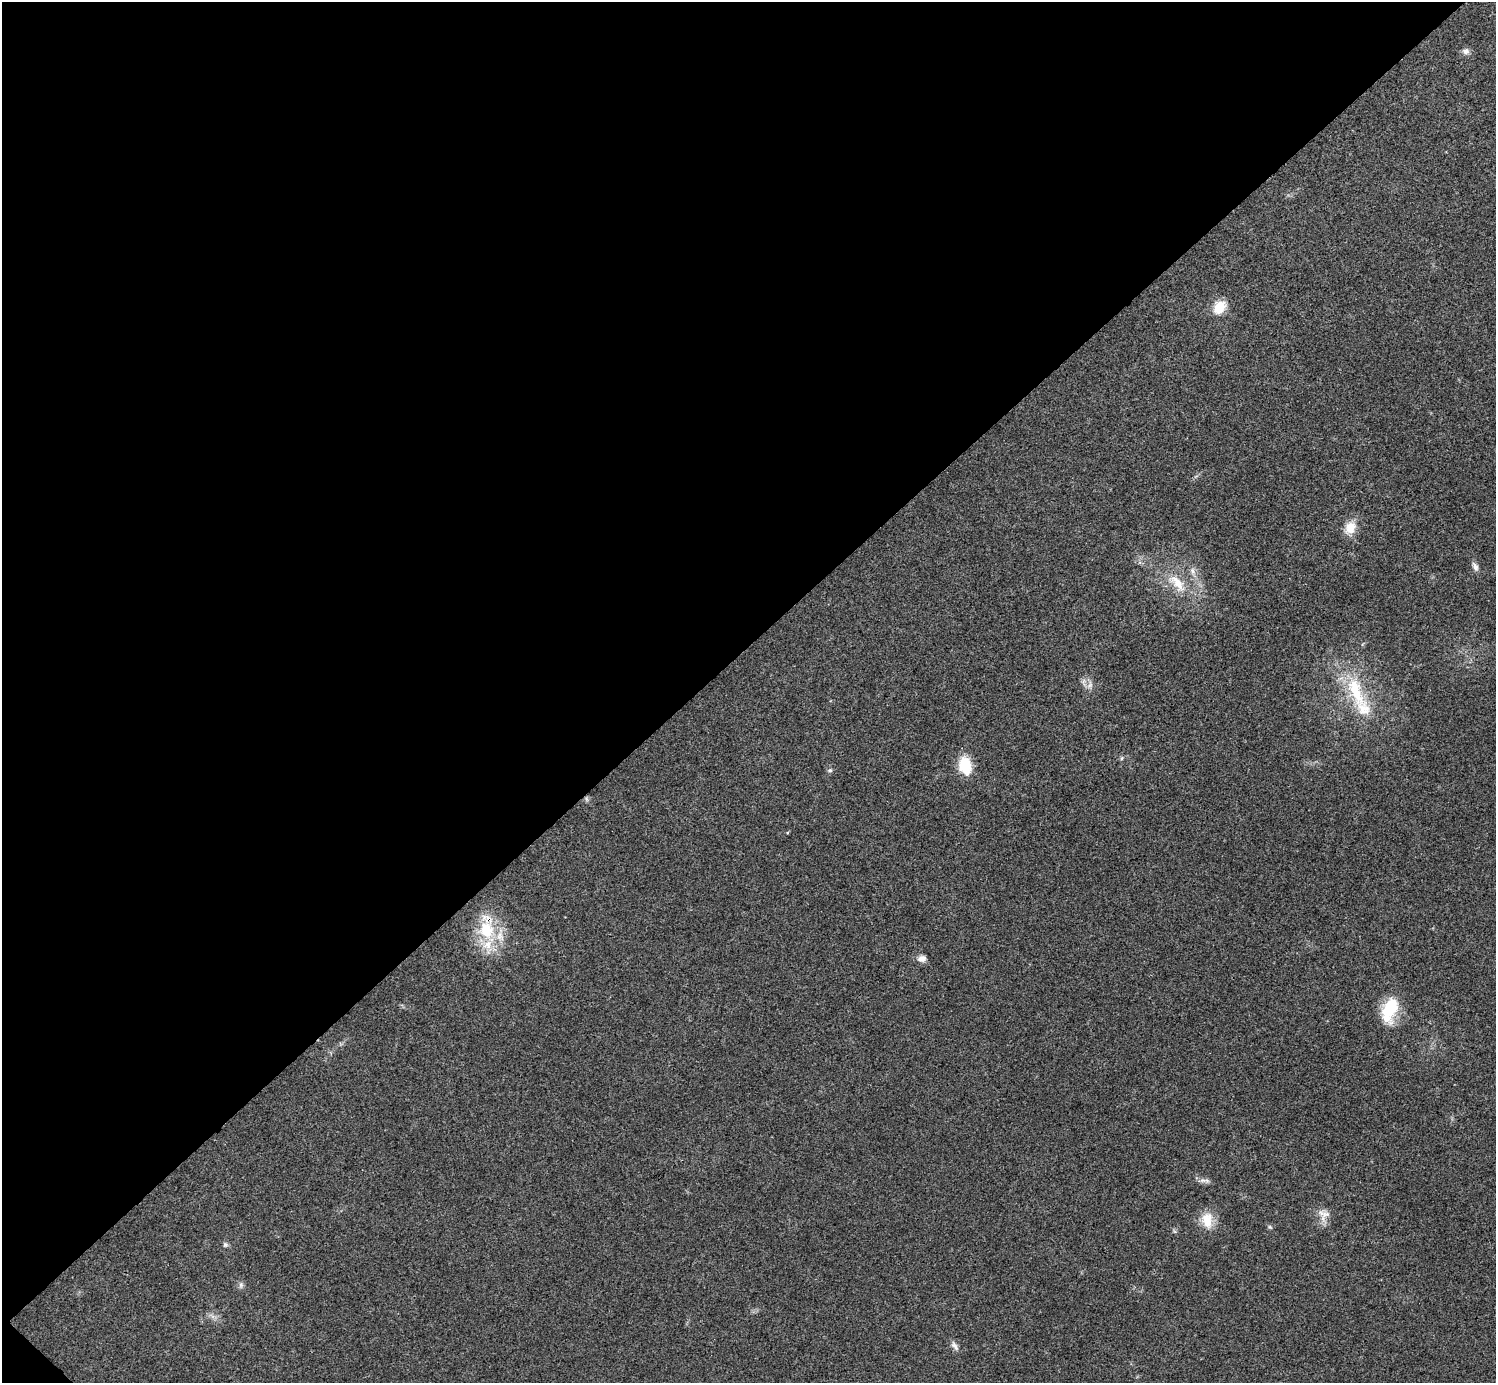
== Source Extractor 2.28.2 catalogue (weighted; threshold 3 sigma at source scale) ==
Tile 5 of 4 x 4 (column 1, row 2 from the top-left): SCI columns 4-1497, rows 2923-4303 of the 5986 x 5986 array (HDU 1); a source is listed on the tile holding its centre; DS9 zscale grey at full resolution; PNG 1498 x 1385 px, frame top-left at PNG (2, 2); no overlay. Shown black and unused: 47% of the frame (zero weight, under 3 of 4 exposures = <1% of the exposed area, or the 3 px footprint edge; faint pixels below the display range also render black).
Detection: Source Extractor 2.28.2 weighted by HDU 2 'WHT'; one run over the whole footprint, this tile lists its part. Background 0.0221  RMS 0.0041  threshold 0.0185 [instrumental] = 3 sigma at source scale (4.5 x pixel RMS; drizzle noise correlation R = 1.50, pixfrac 1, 0.05/0.05 arcsec/px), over >= 5 px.
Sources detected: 25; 3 inside a brighter listed object's ellipse — not listed separately; the other 22 listed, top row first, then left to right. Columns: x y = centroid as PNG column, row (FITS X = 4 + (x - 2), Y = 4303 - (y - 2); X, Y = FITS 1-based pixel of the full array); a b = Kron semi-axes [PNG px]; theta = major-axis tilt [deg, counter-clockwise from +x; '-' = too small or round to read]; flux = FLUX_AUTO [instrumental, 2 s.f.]
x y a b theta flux
1466 51 9 8 - 1.8
1219 307 17 12 55 7.7
1350 528 16 13 59 6.5
1475 567 12 7 -66 1.8
1193 571 11 7 -75 2.2
1177 583 31 14 -50 11
1090 685 12 7 77 2.1
1356 691 55 19 -68 24
1122 758 6 4 71 0.57
965 765 19 13 -79 12
830 770 7 5 17 0.76
586 799 7 4 -88 0.7
486 930 31 23 -68 20
922 959 11 8 6 2.3
1390 1010 30 16 72 17
1207 1181 9 6 -13 1.5
1324 1214 20 9 -18 3.6
1207 1220 22 15 -85 7.8
1270 1227 7 4 -44 0.62
225 1244 7 7 - 1
241 1285 9 6 -90 1.2
955 1346 14 6 -56 1.9
Overlapping masked pixels (flux is a lower limit): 1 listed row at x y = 486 930